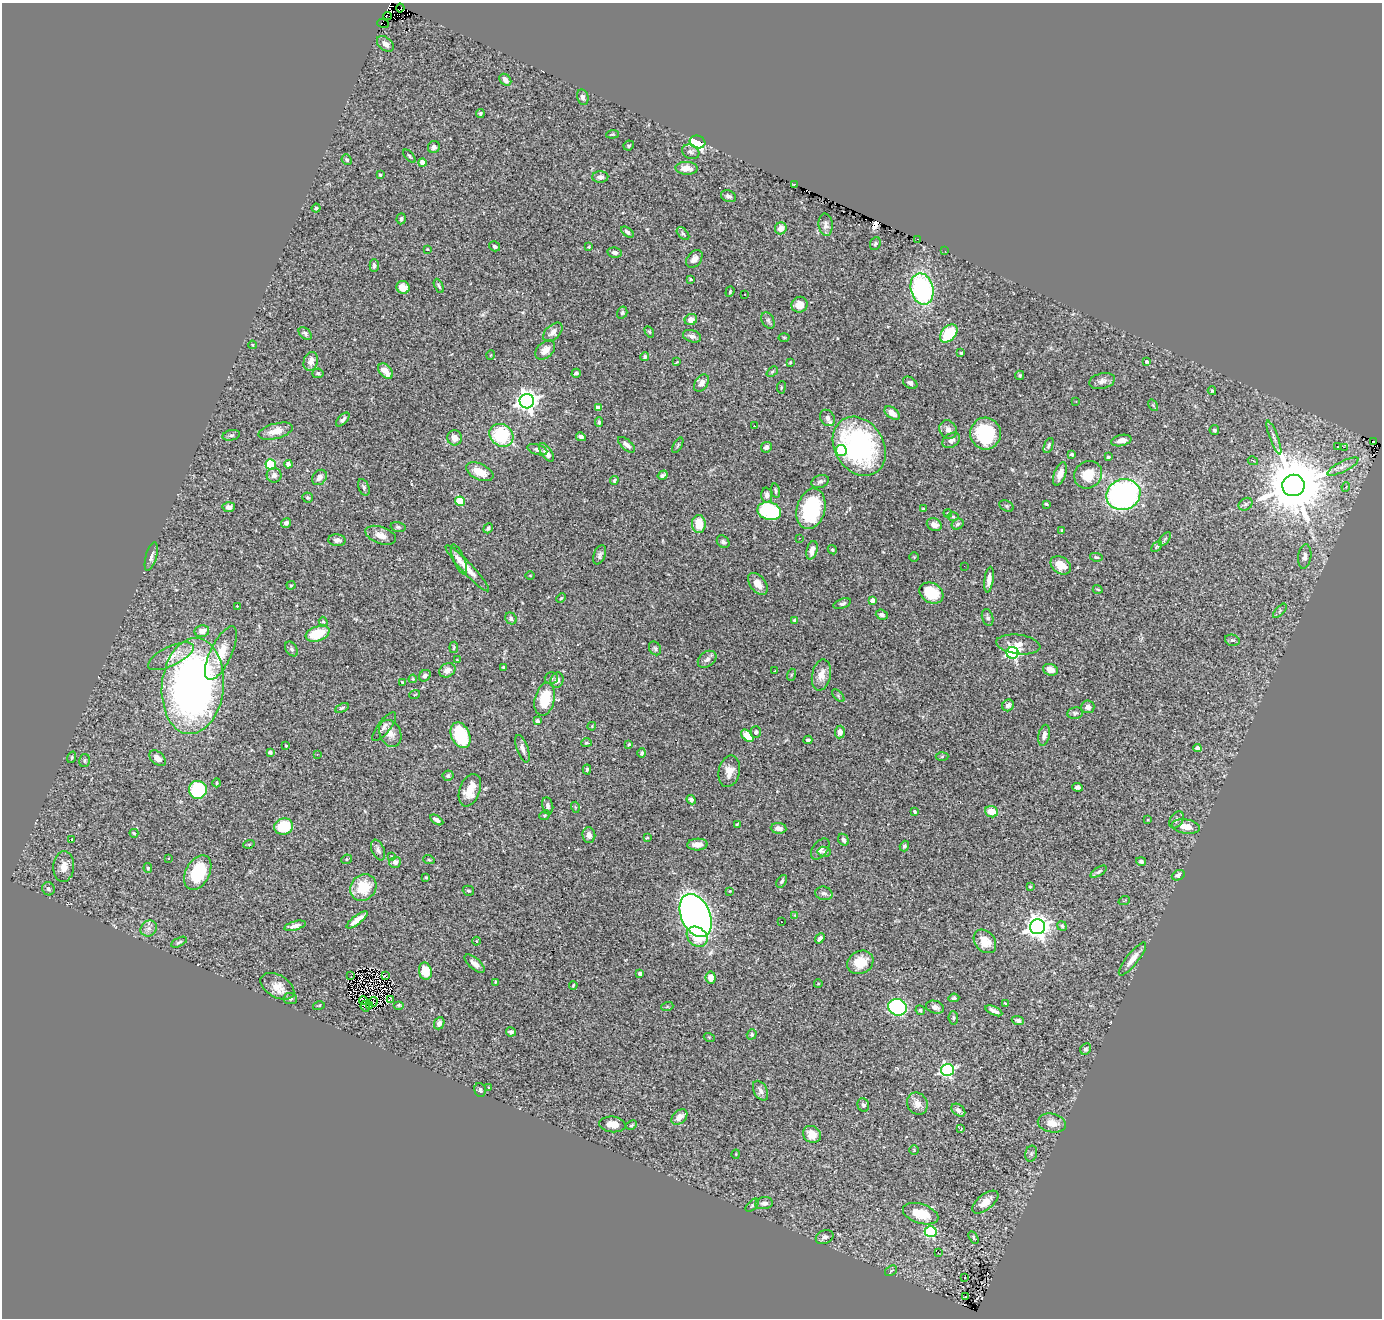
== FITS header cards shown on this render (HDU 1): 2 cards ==
NAXIS1  =                 1380
NAXIS2  =                 1316

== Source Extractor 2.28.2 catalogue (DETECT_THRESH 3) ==
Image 1380 x 1316 px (HDU 1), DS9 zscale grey, 1 PNG px = 1 image px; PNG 1384 x 1320 px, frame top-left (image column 1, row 1316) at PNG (2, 3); each listed source drawn as its Kron ellipse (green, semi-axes under 4 px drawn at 4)
Background 1.12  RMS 0.034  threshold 0.102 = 3 sigma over >= 5 px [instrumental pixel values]
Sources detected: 357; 7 with non-positive FLUX_AUTO (blend fragments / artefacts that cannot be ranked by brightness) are neither listed nor drawn; the other 350 listed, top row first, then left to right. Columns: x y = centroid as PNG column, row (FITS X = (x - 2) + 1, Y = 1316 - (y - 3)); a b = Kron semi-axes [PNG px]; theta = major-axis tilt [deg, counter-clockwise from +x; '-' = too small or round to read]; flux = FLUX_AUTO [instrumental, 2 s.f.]
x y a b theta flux
400 8 4 2 - 11
387 16 4 2 - 26
383 24 6 2 -22 44
385 44 10 6 -38 12
505 80 6 5 - 14
583 97 8 5 -78 6.8
480 113 4 4 - 3.2
613 134 6 4 5 2.7
697 142 8 6 -16 210
629 145 5 4 - 4
434 147 6 5 - 6.7
691 152 9 7 -26 7.4
409 156 8 4 -48 3.3
347 160 5 4 - 4.5
422 163 4 4 - 33
687 168 11 6 -2 21
380 175 3 3 - 4.3
600 177 8 5 1 12
794 184 3 3 - 9
728 196 8 5 -22 5.9
316 208 4 4 - 3.6
401 219 5 4 - 5.3
826 225 11 7 -86 9.5
781 228 6 5 - 19
627 232 7 4 -38 7
683 233 7 4 -45 4.3
918 239 3 2 - 2.6
875 244 7 5 65 4.8
495 246 6 4 -33 6.2
589 247 3 2 - 2
427 249 3 2 - 1.6
945 251 2 2 - 50
615 253 7 5 -11 8.3
694 259 10 7 51 13
374 266 6 4 89 5.6
690 279 3 3 - 3
439 286 7 3 -65 3.5
403 287 7 6 - 26
922 289 16 11 -76 390
730 292 5 4 - 2.4
744 294 3 2 - 3.8
800 305 8 8 - 22
622 312 6 5 - 4.9
691 319 6 5 - 19
768 320 9 6 -64 5.2
553 332 12 7 43 14
649 332 6 4 -59 3.3
305 333 7 5 -42 5.3
949 333 10 7 48 120
692 336 9 6 -17 11
784 337 5 3 - 2.4
252 345 4 3 - 1.8
545 350 11 7 42 21
961 353 3 3 - 2.3
491 355 5 3 - 1.6
645 357 4 4 - 4.7
311 361 9 7 73 19
677 362 3 2 - 1.8
790 362 3 2 - 2
1147 362 3 3 - 5.1
386 371 9 5 -48 33
772 372 6 4 41 3.4
318 373 6 4 -13 5
576 373 5 3 - 5.8
1020 375 4 4 - 3.3
1102 381 13 7 13 11
702 383 9 6 55 14
910 383 8 5 -34 6.2
781 387 6 3 83 2.5
1212 391 4 3 - 2.9
527 401 7 7 - 1500
1076 401 2 2 - 1.3
1153 405 6 4 -57 2.6
598 408 4 4 - 16
892 413 8 5 -39 19
827 418 9 7 -56 12
343 420 8 4 47 7.1
599 422 5 3 - 3.6
754 426 3 2 - 4.1
948 430 10 8 -59 11
1214 430 5 4 - 5
275 431 18 7 15 25
986 433 16 15 - 140
231 435 9 5 12 5.6
501 435 12 10 -36 140
581 437 5 4 - 7.1
454 438 8 7 - 18
1274 438 18 4 -69 11
951 440 10 6 33 9.5
1121 441 10 5 13 16
1374 441 3 2 - 5.7
627 445 10 5 -41 11
678 445 8 3 60 3.3
859 446 31 24 -58 420
1048 446 8 4 68 4.4
766 447 6 5 - 6.1
1338 447 3 3 - 24
1344 447 2 2 - 1200
537 450 10 5 -17 6.6
841 450 5 5 - 180
546 452 10 5 -56 17
1072 454 4 3 - 4.2
1108 457 4 3 - 3
1253 461 5 3 - 3.3
288 464 4 4 - 12
271 465 5 5 - 120
1343 467 17 5 26 15
480 472 14 8 -25 35
1060 474 12 6 71 22
274 475 7 7 - 8.5
663 475 5 3 - 4.7
1088 475 15 13 42 49
319 477 8 6 48 13
614 480 4 3 - 2.9
820 481 9 6 19 7.1
1293 485 11 11 - 20000
364 487 9 5 -68 5.7
1346 487 5 4 - 3.6
775 491 7 3 -81 3.9
1123 494 17 15 20 580
767 495 7 5 -87 7.4
307 497 5 5 - 3.3
460 501 5 4 - 85
1046 504 4 2 - 3.2
1245 504 7 5 35 5.5
1007 506 7 5 -27 4.1
229 507 6 5 - 12
811 509 20 14 74 220
923 509 3 3 - 2.9
769 511 12 8 -13 240
948 513 4 3 - 2
953 517 6 4 -1 2.9
286 523 5 4 - 7.7
699 524 9 7 -86 46
957 524 6 5 - 4.8
934 525 8 6 -27 15
398 527 7 4 -14 4.2
488 528 5 4 - 4.8
1062 530 4 3 - 2.4
381 535 16 8 -19 19
799 538 3 2 - 2
1165 539 8 3 53 3.4
337 540 8 6 -5 8.5
723 542 7 5 -44 6.3
1157 547 6 4 45 2.7
812 550 9 5 74 18
832 550 5 4 - 3.1
600 555 10 5 69 7.1
151 556 15 5 75 10
914 557 4 4 - 2.3
1096 557 6 4 -10 3.6
1305 557 12 6 82 10
459 560 16 5 -67 13
1061 565 11 8 -35 36
964 566 2 2 - 1
467 568 31 5 -47 31
530 576 5 3 - 1.9
989 580 13 4 83 14
758 584 12 7 -53 22
291 585 4 4 - 2.6
1098 589 5 2 - 1.8
931 593 12 9 -30 68
561 598 5 3 - 2.1
872 600 4 3 - 18
842 604 9 4 19 6.2
237 606 4 4 - 2
1280 611 9 3 46 4
882 615 6 5 - 7.7
988 617 8 5 -73 5.3
511 618 6 5 - 5.5
795 620 4 3 - 6.3
323 622 5 4 - 2.7
202 631 7 6 - 19
318 634 12 7 20 76
1232 640 7 5 -13 4.5
1018 644 22 9 -7 25
454 647 6 3 83 2.8
655 648 7 5 -58 4.4
291 649 8 5 -53 5
221 653 29 10 64 55
1012 653 6 6 - 380
171 656 25 9 25 35
707 659 10 7 36 11
457 660 3 3 - 1.9
503 667 3 3 - 2.1
447 670 8 6 31 14
1050 670 8 5 -19 18
775 671 3 2 - 1.8
791 675 6 4 72 2.9
821 675 16 9 79 23
425 676 6 5 - 7.1
551 678 6 5 - 4.3
413 679 4 4 - 2.3
557 680 8 6 74 13
402 682 4 2 - 1.9
193 686 48 31 84 1300
415 694 5 3 - 2.1
838 696 8 3 -45 3.1
545 699 17 10 76 87
1008 705 6 5 - 9.7
1088 707 6 6 - 9.5
342 708 7 4 24 3.6
1075 713 8 5 9 5
537 721 4 3 - 4.7
592 726 4 3 - 2.2
384 727 17 6 52 10
756 732 6 5 - 4.3
840 732 6 5 - 15
390 733 14 10 -65 20
461 735 13 9 -64 120
1044 735 10 5 77 11
747 736 7 4 -46 40
808 740 4 3 - 4.7
586 743 5 4 - 3.2
629 744 4 3 - 2.7
286 746 3 3 - 2
1197 748 4 4 - 11
522 749 14 5 -70 11
270 752 4 3 - 8
642 753 5 4 - 4.4
317 754 3 3 - 1.8
942 756 6 4 3 3
72 757 6 4 72 2.9
158 758 9 6 -42 15
84 760 6 5 - 4.1
587 769 5 4 - 4
729 771 16 10 77 25
448 776 6 5 - 5.8
217 783 4 4 - 2.7
1077 787 5 4 - 7.4
198 790 9 9 - 210
470 790 17 10 69 44
691 800 5 4 - 6.7
548 806 8 5 -79 7.4
575 807 5 3 - 2.4
915 812 4 3 - 3.7
991 812 6 5 - 36
544 815 6 4 41 3.3
437 820 7 3 -34 8.4
1148 820 3 2 - 2
1176 820 9 6 58 8.1
737 824 3 2 - 2.1
284 826 9 8 - 83
1186 826 14 7 -9 26
779 828 8 5 -5 12
134 833 4 3 - 2.9
589 835 8 6 -84 14
647 838 4 2 - 2
71 840 3 3 - 27
843 840 6 5 - 8
249 844 6 3 18 2.4
697 845 10 6 2 17
904 846 5 4 - 5.2
820 849 12 7 52 11
378 850 11 6 -68 8.4
824 852 7 5 -10 4.8
392 856 3 2 - 1.6
168 859 3 3 - 5
346 859 5 4 - 3.9
429 860 6 3 -19 2.1
1141 861 5 4 - 6.6
395 862 6 5 - 11
64 867 15 10 86 24
148 868 5 3 - 4.1
198 872 18 12 63 110
1099 872 9 4 31 5.6
1178 875 7 5 25 8.2
426 877 3 2 - 2.4
782 881 7 4 57 4.3
363 887 14 12 45 74
1030 887 4 3 - 2.8
48 889 7 6 - 4.9
468 891 6 5 - 3.5
730 891 2 2 - 1.5
824 893 9 6 -14 7.3
1124 901 6 3 20 2.1
795 915 3 3 - 1.7
696 916 22 14 -66 1600
357 920 13 4 37 21
782 922 2 2 - 2.2
295 926 11 4 15 9.7
1062 926 5 4 - 3.6
1037 927 7 7 - 1800
149 928 8 7 - 10
697 937 11 9 -41 52
820 938 5 3 - 6.1
477 941 4 3 - 1.6
985 941 13 9 -50 37
179 942 8 3 27 3.8
1132 959 20 6 51 22
860 962 13 11 28 46
475 964 12 5 -41 14
425 971 9 6 -77 43
640 973 4 3 - 7.6
385 975 3 2 - 4.5
351 976 2 2 - 0.56
711 978 6 5 - 18
495 982 3 3 - 1.8
818 984 4 3 - 1.8
573 985 4 3 - 2.5
277 986 18 11 -30 29
290 998 7 5 -5 5.3
954 998 5 4 - 4.4
363 1000 4 2 - 3.1
391 1000 3 2 - 5.3
373 1002 4 2 - 1.3
1005 1004 4 2 - 2.7
398 1005 5 4 - 2.9
319 1006 6 2 14 1.8
365 1006 5 2 - 0.33
370 1006 3 2 - 0.71
667 1007 6 4 18 3.2
898 1007 9 8 - 340
935 1007 9 6 -17 11
920 1010 5 4 - 3.9
994 1011 9 3 -25 9.3
953 1018 7 5 -84 4
1018 1021 6 4 -20 5.1
439 1023 6 5 - 8.7
511 1032 5 4 - 5.6
752 1034 5 4 - 4.5
709 1037 5 3 - 2.2
1086 1049 6 5 - 4.8
947 1070 6 6 - 440
488 1087 3 3 - 12
480 1090 7 5 -75 4.9
761 1091 11 6 -61 11
917 1104 11 10 - 17
863 1105 7 5 -66 5.6
958 1110 8 5 -38 9
679 1117 9 6 42 17
1052 1123 14 9 -11 27
612 1124 13 8 -6 23
631 1125 6 3 28 3
961 1129 3 2 - 2.7
812 1134 9 8 - 28
914 1150 5 5 - 2.7
736 1154 4 3 - 1.8
1031 1154 8 6 74 5.7
985 1202 15 7 39 27
764 1203 9 6 8 8.9
752 1205 8 4 45 4.1
921 1214 18 9 -17 60
931 1232 6 5 - 220
825 1237 9 6 24 8.8
973 1237 7 4 -59 4
938 1252 3 2 - 5
891 1271 6 4 33 3.5
965 1277 3 3 - 19
966 1297 3 2 - 5.3
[7 non-positive-flux detections neither listed nor drawn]